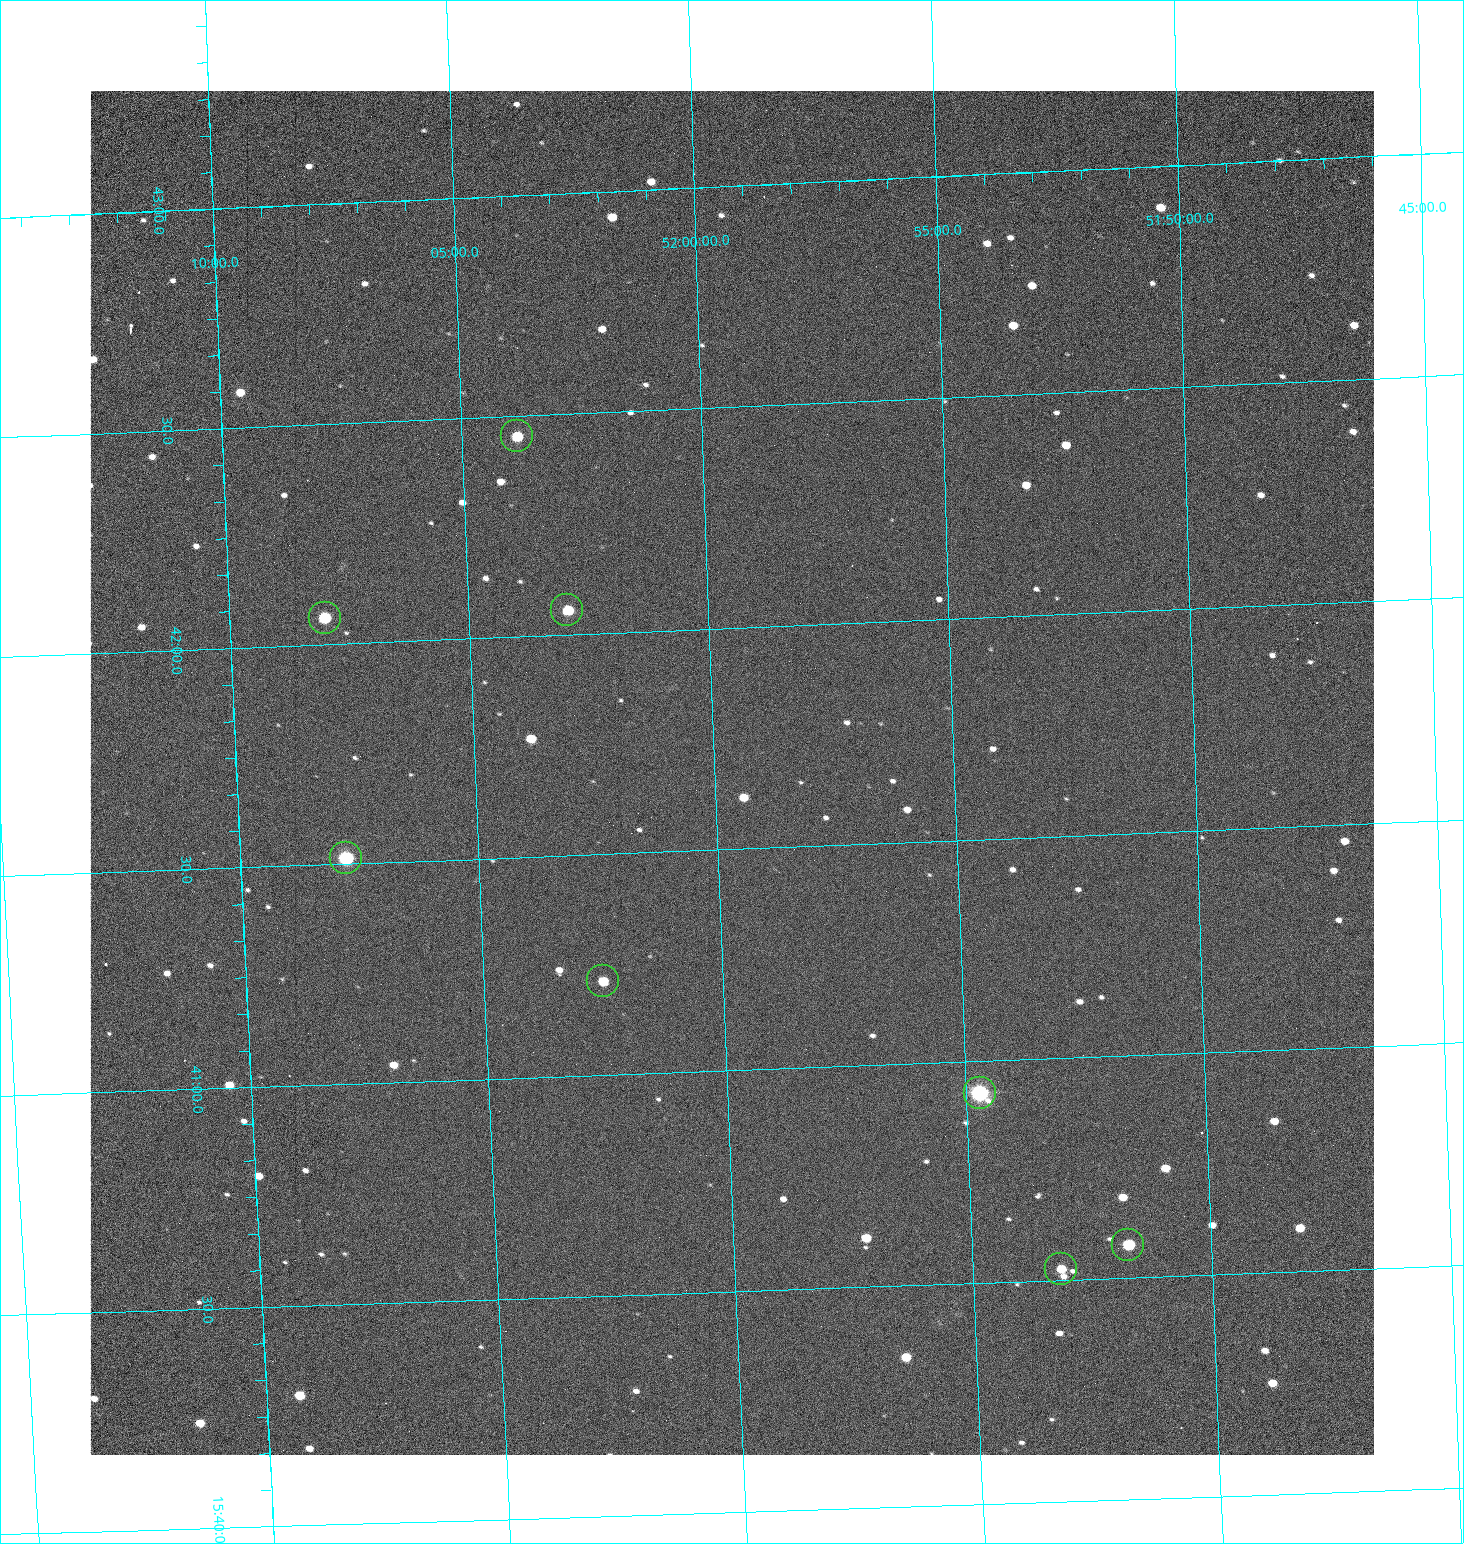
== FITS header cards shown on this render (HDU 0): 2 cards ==
NAXIS1  =                 1284 /fastest changing axis
NAXIS2  =                 1364 /next to fastest changing axis

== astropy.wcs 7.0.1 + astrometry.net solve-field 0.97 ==
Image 1284 x 1364 px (HDU 0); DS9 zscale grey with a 90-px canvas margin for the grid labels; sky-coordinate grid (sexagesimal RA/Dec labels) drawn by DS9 from the SOLVED WCS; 8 Tycho-2 reference stars matched to detected sources circled (green)
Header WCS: RA---TAN/DEC--TAN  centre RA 15:41:40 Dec +52:00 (235.42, +51.99 deg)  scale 1.26 arcsec/px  FOV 26.9' x 28.5'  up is +92 deg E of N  parity flipped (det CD > 0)
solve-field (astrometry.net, Tycho-2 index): VERIFIED the header's WCS against the Tycho-2 star catalogue (8 matches, 0 conflicts) and refined it, rather than solving blind
Solved WCS: RA---TAN-SIP/DEC--TAN-SIP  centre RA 15:41:40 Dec +52:00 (235.42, +51.99 deg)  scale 1.25 arcsec/px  FOV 26.8' x 28.5'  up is +92 deg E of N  parity flipped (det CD > 0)
The solver's refit moves the header's centre by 0.88 arcsec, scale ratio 0.9976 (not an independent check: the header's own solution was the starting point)
Tycho-2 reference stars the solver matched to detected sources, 8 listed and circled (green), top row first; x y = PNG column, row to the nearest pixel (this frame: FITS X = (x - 90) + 1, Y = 1364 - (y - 91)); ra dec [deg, ICRS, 3 dp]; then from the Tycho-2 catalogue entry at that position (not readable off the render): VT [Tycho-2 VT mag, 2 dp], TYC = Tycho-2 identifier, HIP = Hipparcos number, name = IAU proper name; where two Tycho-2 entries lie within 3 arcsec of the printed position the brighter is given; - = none
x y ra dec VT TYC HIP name
517 436 235.614 +52.064 11.61 3489-1132-1 - -
567 610 235.514 +52.049 11.19 3489-1407-1 - -
325 618 235.515 +52.133 11.12 3489-1380-1 - -
346 858 235.378 +52.130 9.31 3489-1322-1 76850 -
603 981 235.303 +52.042 11.52 3489-958-1 - -
980 1093 235.232 +51.912 9.59 3489-824-1 - -
1128 1245 235.143 +51.862 10.97 3489-1016-1 - -
1061 1269 235.131 +51.886 12.29 3489-908-1 - -